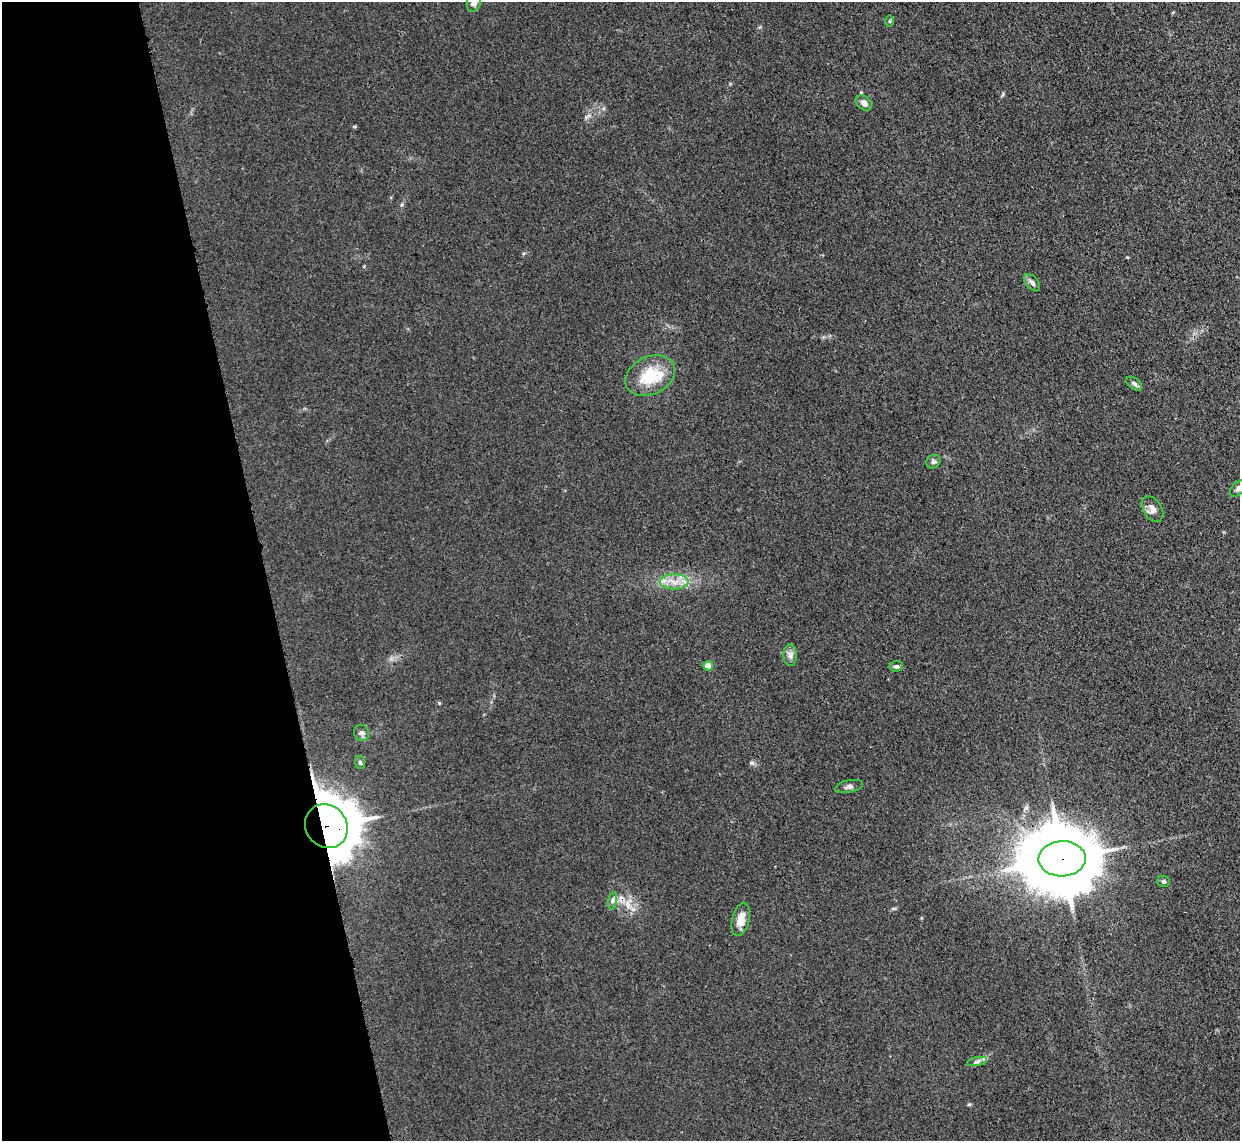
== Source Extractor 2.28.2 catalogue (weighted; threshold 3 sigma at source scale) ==
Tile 5 of 4 x 4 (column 1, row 2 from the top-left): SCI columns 27-1264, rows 2431-3569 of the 5002 x 4979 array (HDU 1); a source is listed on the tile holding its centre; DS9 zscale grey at full resolution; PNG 1242 x 1143 px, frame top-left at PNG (2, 2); each listed source drawn as its Kron ellipse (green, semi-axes under 4 px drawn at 4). Shown black and unused: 21% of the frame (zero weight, under 3 of 4 exposures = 3% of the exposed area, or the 3 px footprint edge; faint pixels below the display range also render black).
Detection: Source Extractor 2.28.2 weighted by HDU 2 'WHT'; one run over the whole footprint, this tile lists its part. Background 0.0232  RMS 0.004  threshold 0.018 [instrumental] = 3 sigma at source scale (4.5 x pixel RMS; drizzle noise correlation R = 1.50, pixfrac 1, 0.05/0.05 arcsec/px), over >= 5 px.
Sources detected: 25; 1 cosmic-ray / hot-pixel residue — neither listed nor drawn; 2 inside a brighter listed object's ellipse — not listed separately; the other 22 listed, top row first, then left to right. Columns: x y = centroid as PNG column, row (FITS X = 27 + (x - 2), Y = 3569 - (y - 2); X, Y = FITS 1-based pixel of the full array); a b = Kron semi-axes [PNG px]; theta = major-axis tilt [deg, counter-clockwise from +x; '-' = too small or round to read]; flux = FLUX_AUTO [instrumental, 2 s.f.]
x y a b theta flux
474 2 10 7 75 2.7
890 21 6 4 89 0.5
864 103 9 6 -39 2.1
1032 283 10 6 -50 1.4
650 376 26 19 26 14
1134 384 9 5 -38 1
933 462 7 6 - 0.91
1238 489 9 5 48 1.1
1152 509 14 9 -57 2.4
674 582 14 7 1 4.1
790 655 11 6 -90 1.7
708 666 5 4 - 6.4
896 666 7 5 5 0.88
362 733 8 7 - 1.3
360 762 6 5 - 0.75
849 786 14 6 12 1.3
326 826 23 20 -53 1900
1062 859 23 17 3 4400
1164 881 6 5 - 0.7
613 901 8 4 82 0.97
741 919 17 8 76 4.5
977 1062 10 4 11 1.1
Overlapping masked pixels (flux is a lower limit): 2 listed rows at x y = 326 826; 1062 859
Isophote crosses this tile's border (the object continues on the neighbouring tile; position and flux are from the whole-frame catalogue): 1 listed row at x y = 474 2